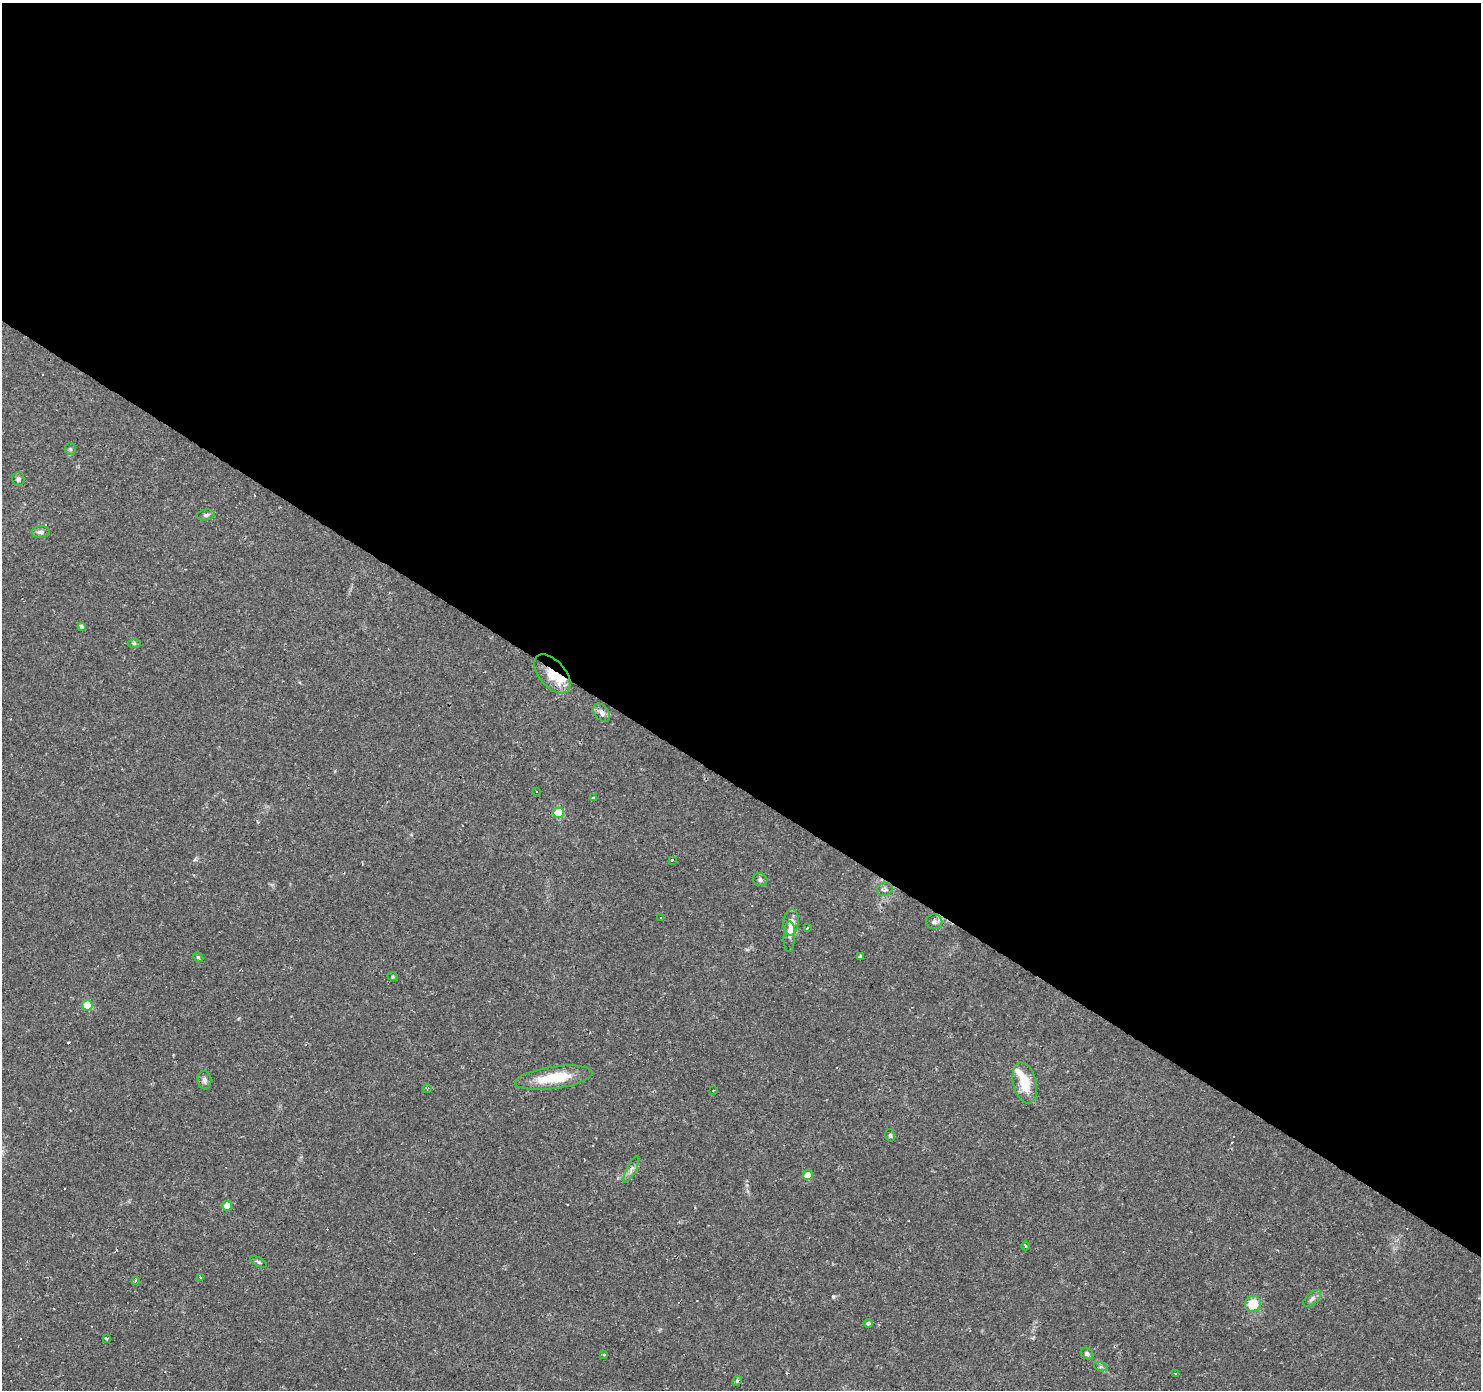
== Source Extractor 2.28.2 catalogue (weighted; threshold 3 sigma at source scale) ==
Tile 3 of 4 x 4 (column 3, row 1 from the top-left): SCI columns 2960-4438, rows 4343-5730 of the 5921 x 5977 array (HDU 1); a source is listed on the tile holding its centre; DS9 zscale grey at full resolution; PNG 1483 x 1392 px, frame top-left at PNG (2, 3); each listed source drawn as its Kron ellipse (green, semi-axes under 4 px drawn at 4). Shown black and unused: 57% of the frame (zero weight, under 2 of 3 exposures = <1% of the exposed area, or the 3 px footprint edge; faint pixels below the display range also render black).
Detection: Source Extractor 2.28.2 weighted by HDU 2 'WHT'; one run over the whole footprint, this tile lists its part. Background 0.0429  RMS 0.0034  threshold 0.0153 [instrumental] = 3 sigma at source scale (4.5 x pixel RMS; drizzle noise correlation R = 1.50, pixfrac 1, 0.0396/0.0396 arcsec/px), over >= 5 px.
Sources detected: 59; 11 cosmic-ray / hot-pixel residue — neither listed nor drawn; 3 inside a brighter listed object's ellipse — not listed separately; the other 45 listed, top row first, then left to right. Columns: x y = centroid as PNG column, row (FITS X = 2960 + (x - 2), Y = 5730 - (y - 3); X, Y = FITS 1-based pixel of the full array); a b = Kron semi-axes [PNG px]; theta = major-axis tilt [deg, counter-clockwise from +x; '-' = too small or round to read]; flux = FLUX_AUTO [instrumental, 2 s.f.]
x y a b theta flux
70 449 6 5 - 0.53
18 479 6 6 - 0.97
206 515 9 5 7 0.8
41 532 9 6 3 1.2
81 626 4 3 - 2.4
134 643 6 4 0 0.56
552 674 23 13 -49 7.9
602 713 10 7 -52 1.6
537 791 3 2 - 0.3
593 798 3 3 - 0.93
559 813 5 5 - 15
672 860 3 3 - 2.3
760 880 7 6 - 0.88
885 890 8 6 20 0.88
660 918 3 3 - 0.81
791 922 13 7 84 3.2
934 922 8 7 - 1.2
807 928 3 2 - 0.93
789 937 15 5 88 0.99
860 956 3 3 - 2.5
198 957 5 4 - 0.45
393 977 5 3 - 0.33
87 1005 5 5 - 8.8
554 1078 39 11 8 11
204 1080 9 7 -82 1.2
1025 1083 21 11 -76 7.5
427 1089 4 4 - 0.41
713 1090 2 2 - 0.46
890 1135 6 5 - 0.57
631 1169 15 4 63 1.4
808 1175 5 5 - 3.8
227 1206 5 5 - 4.8
1026 1246 4 3 - 0.36
258 1262 9 4 -28 0.58
201 1277 3 3 - 4
135 1281 4 3 - 0.43
1312 1298 11 5 42 1.1
1253 1304 8 8 - 7.6
868 1323 5 4 - 0.76
106 1338 3 3 - 2.2
1087 1354 7 5 -36 0.89
604 1355 4 3 - 0.35
1101 1367 7 4 -18 0.62
1175 1374 2 2 - 0.45
737 1381 5 4 - 0.6
Overlapping masked pixels (flux is a lower limit): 1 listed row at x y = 552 674
Unlisted compact peaks at least as high as the median listed source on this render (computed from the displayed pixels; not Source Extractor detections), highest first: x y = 833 1296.